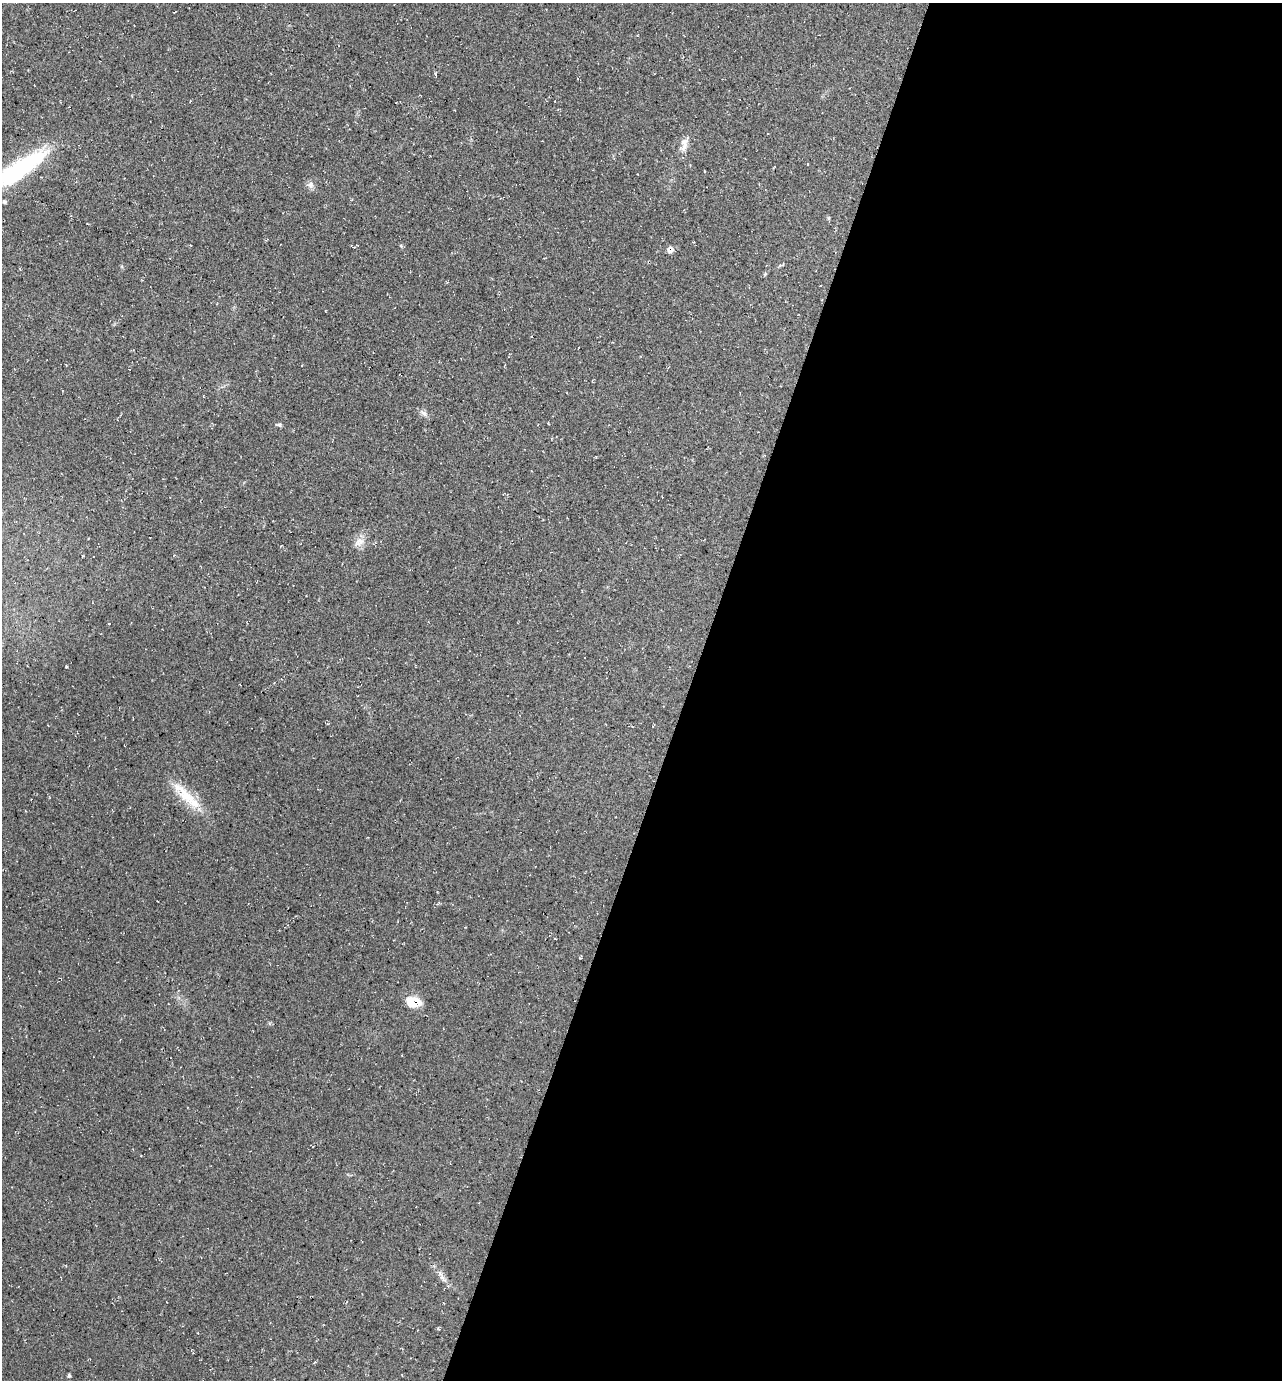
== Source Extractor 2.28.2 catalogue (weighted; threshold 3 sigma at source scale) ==
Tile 12 of 4 x 4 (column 4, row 3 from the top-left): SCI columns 3980-5259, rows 1381-2758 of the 5530 x 5520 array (HDU 1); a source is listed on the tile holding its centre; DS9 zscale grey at full resolution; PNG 1284 x 1382 px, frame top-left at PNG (2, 3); no overlay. Shown black and unused: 46% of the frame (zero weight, under 2 of 3 exposures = <1% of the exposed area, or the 3 px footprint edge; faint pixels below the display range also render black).
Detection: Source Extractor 2.28.2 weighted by HDU 2 'WHT'; one run over the whole footprint, this tile lists its part. Background 0.244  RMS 0.014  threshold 0.0622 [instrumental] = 3 sigma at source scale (4.5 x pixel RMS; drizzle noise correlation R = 1.50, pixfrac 1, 0.05/0.05 arcsec/px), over >= 5 px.
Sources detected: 16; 1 inside a brighter object's white glare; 1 cosmic-ray / hot-pixel residue — not listed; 1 inside a brighter listed object's ellipse — not listed separately; the other 13 listed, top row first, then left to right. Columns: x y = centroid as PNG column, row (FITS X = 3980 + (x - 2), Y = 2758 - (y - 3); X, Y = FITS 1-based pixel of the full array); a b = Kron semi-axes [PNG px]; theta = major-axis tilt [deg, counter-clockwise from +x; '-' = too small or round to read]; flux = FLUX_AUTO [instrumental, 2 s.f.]
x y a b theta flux
684 144 21 8 82 11
17 172 58 22 31 140
310 185 9 8 - 5.6
401 246 5 4 - 1.6
670 250 8 7 - 7.2
424 413 12 6 -37 5
278 425 9 4 -7 2.4
359 542 14 11 51 12
109 623 3 3 - 1.3
186 795 47 13 -43 41
413 1002 16 11 -2 26
442 1278 13 5 -48 6.6
69 1375 4 4 - 2.1
Overlapping masked pixels (flux is a lower limit): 2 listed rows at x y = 670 250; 413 1002
Isophote crosses this tile's border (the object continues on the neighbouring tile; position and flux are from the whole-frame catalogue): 1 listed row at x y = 17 172
Unlisted compact peaks at least as high as the median listed source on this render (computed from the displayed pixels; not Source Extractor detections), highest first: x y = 66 667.